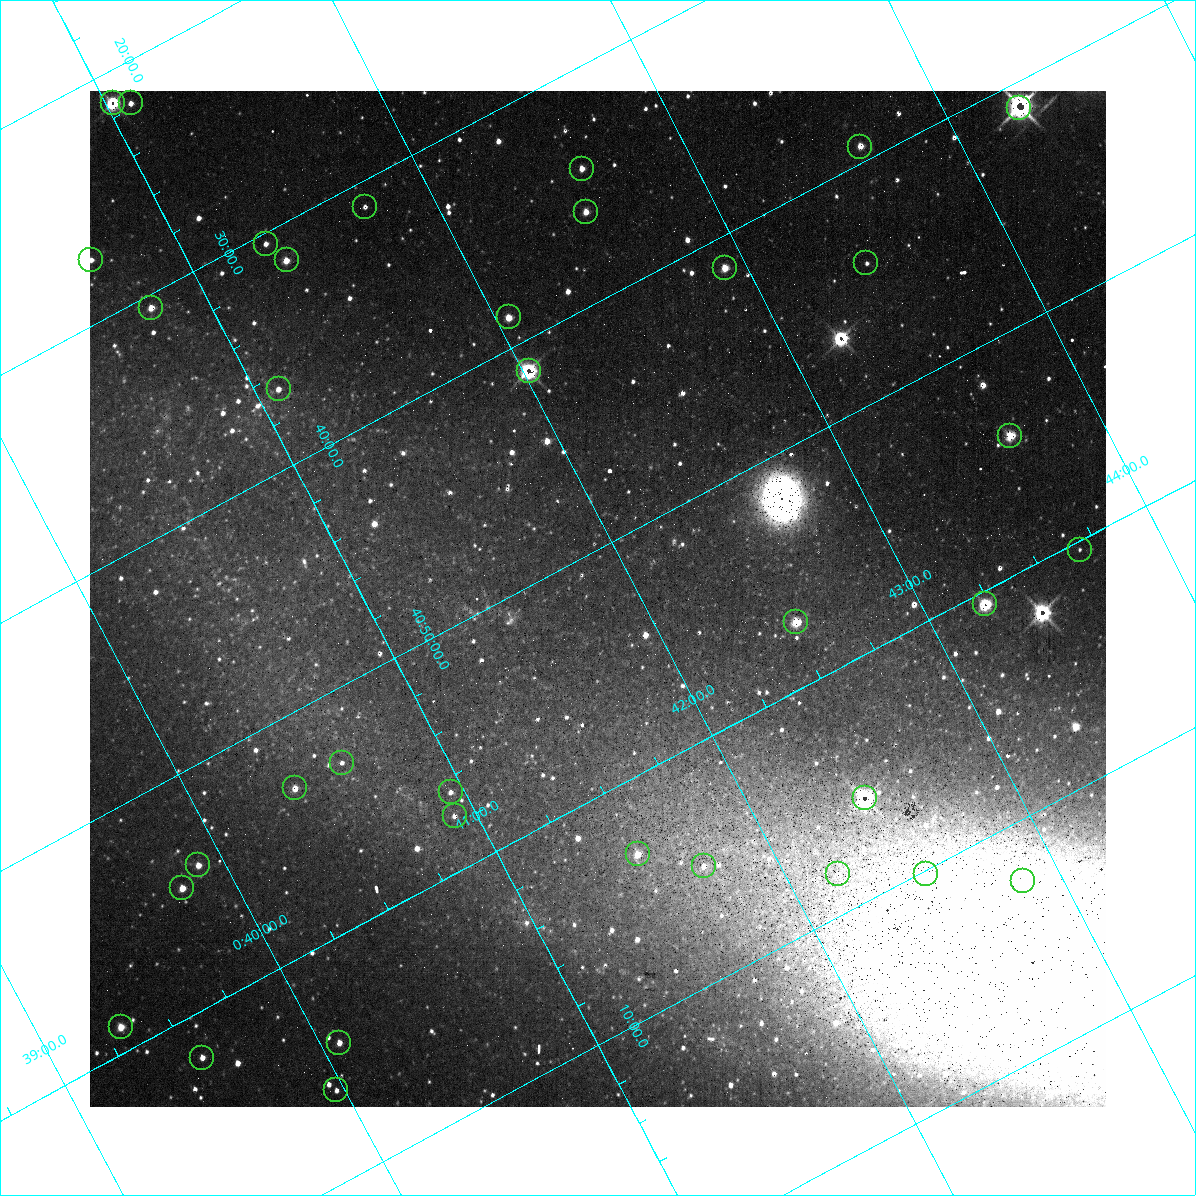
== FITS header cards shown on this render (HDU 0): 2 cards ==
NAXIS1  =                 1016 / length of data axis 1
NAXIS2  =                 1016 / length of data axis 2

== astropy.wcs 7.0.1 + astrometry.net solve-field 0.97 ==
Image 1016 x 1016 px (HDU 0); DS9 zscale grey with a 90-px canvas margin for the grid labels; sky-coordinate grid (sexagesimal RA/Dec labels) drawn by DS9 from the SOLVED WCS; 36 Tycho-2 reference stars matched to detected sources circled (green)
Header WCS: RA---SIN-SIP/DEC--SIN-SIP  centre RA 00:41:51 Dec +40:52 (10.46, +40.87 deg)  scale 2.77 x 2.74 arcsec/px (non-square pixels)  FOV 47.0' x 46.4'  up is +152 deg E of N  parity normal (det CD < 0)
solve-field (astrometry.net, Tycho-2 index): VERIFIED the header's WCS against the Tycho-2 star catalogue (verified at 3 index scales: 10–36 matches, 3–4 conflicts across passes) and refined it, rather than solving blind
Solved WCS: RA---TAN-SIP/DEC--TAN-SIP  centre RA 00:41:51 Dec +40:52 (10.46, +40.87 deg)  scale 2.78 x 2.74 arcsec/px (non-square pixels)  FOV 47.0' x 46.4'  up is +152 deg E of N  parity normal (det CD < 0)
The solver's refit moves the header's centre by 1.2 arcsec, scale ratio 1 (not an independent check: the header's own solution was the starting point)
Tycho-2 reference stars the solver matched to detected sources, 36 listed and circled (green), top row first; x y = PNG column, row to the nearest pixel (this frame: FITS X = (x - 90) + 1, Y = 1016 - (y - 91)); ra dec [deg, ICRS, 3 dp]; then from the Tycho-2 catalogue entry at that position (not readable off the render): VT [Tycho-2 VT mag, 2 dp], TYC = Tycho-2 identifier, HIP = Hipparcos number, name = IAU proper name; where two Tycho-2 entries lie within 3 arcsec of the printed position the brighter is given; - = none
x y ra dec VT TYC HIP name
113 103 10.257 +40.357 11.02 2801-1634-1 - -
131 103 10.273 +40.364 11.17 2801-108-2 - -
1019 108 11.070 +40.685 8.79 2801-887-1 3461 -
860 147 10.908 +40.655 11.40 2801-793-1 - -
582 169 10.647 +40.570 10.34 2801-551-1 - -
365 207 10.435 +40.518 12.52 2801-1589-1 - -
586 212 10.631 +40.601 10.67 2801-1597-1 - -
266 244 10.329 +40.508 11.08 2801-1216-1 - -
91 260 10.165 +40.455 10.96 2801-1495-1 - -
287 260 10.339 +40.526 11.30 2801-884-1 - -
866 263 10.860 +40.737 12.01 2801-1640-1 - -
725 268 10.730 +40.689 10.96 2801-1228-1 - -
151 308 10.196 +40.509 10.62 2801-1270-1 - -
509 317 10.513 +40.645 11.79 2801-1237-1 - -
529 371 10.506 +40.688 7.08 2801-2025-1 3293 -
279 389 10.272 +40.610 11.29 2801-2035-1 - -
1010 436 10.910 +40.904 10.39 2801-1024-1 - -
1080 550 10.920 +41.006 12.22 2801-1126-1 - -
985 604 10.809 +41.009 9.29 2801-2078-1 - -
796 622 10.629 +40.954 9.37 2801-2009-1 3333 -
342 763 10.154 +40.885 11.89 2801-2012-1 - -
295 788 10.099 +40.885 10.62 2801-1998-1 - -
451 792 10.238 +40.944 11.79 2801-2058-1 - -
865 798 10.609 +41.097 10.73 2801-2063-1 - -
455 816 10.230 +40.961 11.47 2801-2047-1 - -
638 854 10.377 +41.053 11.36 2801-2079-1 - -
198 865 9.976 +40.902 11.08 2788-362-1 - -
704 866 10.431 +41.085 11.65 2801-2062-1 - -
838 874 10.549 +41.138 12.52 2801-2061-1 - -
926 874 10.628 +41.169 11.22 2801-2073-1 - -
1023 881 10.713 +41.209 11.21 2801-2008-1 - -
182 888 9.950 +40.911 10.75 2788-108-1 - -
121 1027 9.828 +40.982 11.43 2788-758-1 - -
339 1043 10.017 +41.072 11.47 2801-1453-1 - -
202 1058 9.887 +41.032 11.06 2788-914-1 - -
336 1090 9.992 +41.102 11.63 2788-270-1 - -